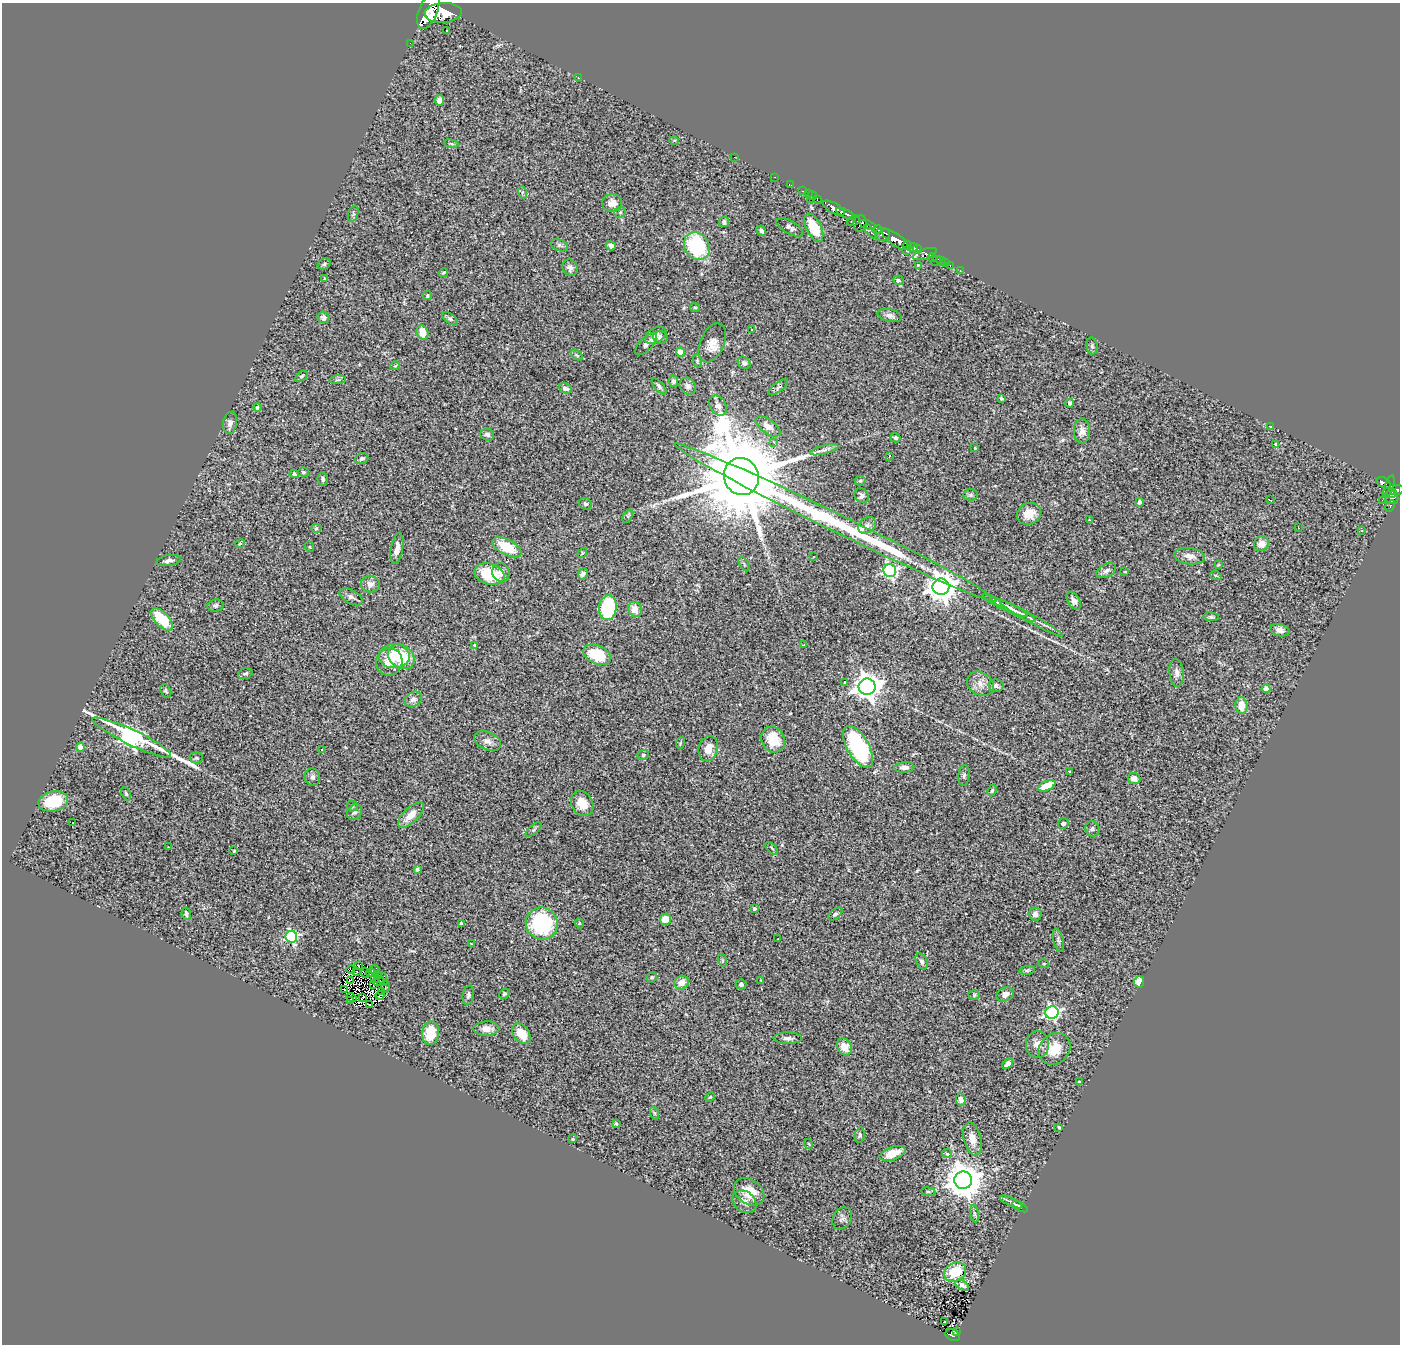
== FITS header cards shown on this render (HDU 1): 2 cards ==
NAXIS1  =                 1398
NAXIS2  =                 1342

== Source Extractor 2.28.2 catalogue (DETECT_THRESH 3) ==
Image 1398 x 1342 px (HDU 1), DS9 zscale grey, 1 PNG px = 1 image px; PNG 1402 x 1346 px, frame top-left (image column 1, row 1342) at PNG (2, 3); each listed source drawn as its Kron ellipse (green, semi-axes under 4 px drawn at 4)
Background 3.24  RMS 0.12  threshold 0.366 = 3 sigma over >= 5 px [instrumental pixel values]
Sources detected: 279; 4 with non-positive FLUX_AUTO (blend fragments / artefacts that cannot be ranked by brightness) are neither listed nor drawn; the other 275 listed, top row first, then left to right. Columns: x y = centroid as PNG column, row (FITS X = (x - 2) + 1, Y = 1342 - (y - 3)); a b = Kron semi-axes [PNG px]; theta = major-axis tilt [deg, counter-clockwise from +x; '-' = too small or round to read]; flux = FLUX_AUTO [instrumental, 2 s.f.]
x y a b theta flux
428 10 19 9 68 9200
443 13 19 10 3 8500
447 30 2 2 - 11
410 43 3 2 - 9.8
578 77 3 2 - 73
439 100 5 4 - 63
674 140 5 3 - 7.8
451 144 7 3 -9 12
734 157 2 2 - 26
775 177 2 2 - 17
791 185 3 2 - 11
802 191 3 2 - 57
522 192 6 4 -73 14
808 194 2 2 - 21
812 196 5 3 - 31
811 199 3 2 - 44
817 199 4 2 - 55
612 203 10 9 - 57
834 208 12 5 -30 2300
620 212 6 5 - 15
353 214 8 5 72 15
845 214 10 4 -26 1900
853 221 7 4 24 460
724 222 5 5 - 26
860 223 8 6 82 1100
867 225 8 4 -19 1200
790 227 15 6 -30 35
814 228 15 7 -64 270
877 230 5 3 - 470
761 231 6 4 -48 22
871 232 9 3 -47 270
882 234 7 6 - 1600
896 239 16 6 -36 4600
559 245 9 5 -21 19
611 245 5 4 - 29
907 245 4 3 - 770
697 246 14 12 -56 720
913 247 5 3 - 950
917 249 4 3 - 1100
906 251 3 3 - 54
925 254 13 5 18 630
932 257 4 4 - 370
936 261 5 2 - 14
941 261 5 3 - 95
946 263 3 2 - 27
324 264 7 5 28 16
918 265 2 2 - 5.6
950 266 3 2 - 19
570 268 8 7 - 31
960 271 3 3 - 30
443 273 5 3 - 9
325 279 3 3 - 11
898 280 5 5 - 13
427 296 4 4 - 9.6
695 307 5 4 - 11
890 315 12 6 -13 35
324 317 6 5 - 27
450 319 9 4 -37 16
752 330 4 3 - 6.9
423 332 7 5 -66 140
656 335 12 7 31 46
660 337 7 6 - 37
712 343 21 11 66 91
646 344 14 6 46 44
1092 346 8 5 -81 18
681 352 4 4 - 200
577 355 7 3 -38 12
697 361 7 4 -78 11
744 363 7 5 -39 24
395 366 5 3 - 6.5
301 376 7 4 37 13
338 380 8 3 5 12
673 381 6 5 - 26
659 386 10 4 -49 21
688 386 9 7 -50 27
778 387 11 5 36 20
565 388 6 5 - 49
1002 398 4 3 - 11
1070 403 4 4 - 20
718 405 11 8 -55 45
257 408 4 4 - 22
230 423 11 7 79 39
768 426 14 7 -35 65
1271 427 3 3 - 14
1082 431 12 8 -89 54
487 435 7 6 - 25
896 438 5 4 - 20
773 442 3 3 - 55
1276 444 3 3 - 7.8
975 448 4 3 - 8.8
824 450 14 4 14 30
889 456 4 3 - 8.8
362 458 7 5 21 19
303 472 5 4 - 11
294 474 5 4 - 15
741 477 19 17 -65 130000
323 479 7 5 -84 17
860 481 5 4 - 11
1383 483 7 5 -30 270
1389 487 12 4 72 430
1397 490 7 4 13 630
1392 493 5 3 - 460
970 495 7 5 1 16
862 496 8 6 -52 24
1391 498 7 6 - 680
1270 500 4 2 - 9.5
1382 500 2 2 - 32
1139 502 4 3 - 17
585 504 7 5 -32 18
1390 506 6 3 59 110
1029 514 12 10 31 110
628 516 7 4 55 11
1089 520 2 2 - 6.6
836 523 179 9 -26 2400
867 525 9 7 40 31
316 528 5 4 - 15
1298 528 3 2 - 13
1362 531 3 3 - 9.1
240 544 5 3 - 7.9
1261 544 8 7 - 72
310 547 5 3 - 7.6
507 547 16 7 -27 210
397 549 16 6 80 61
582 553 5 3 - 7.8
813 556 3 2 - 9.1
1190 556 15 8 -8 63
169 561 12 5 9 33
744 564 8 3 -59 10
1218 565 3 2 - 7.7
890 571 6 6 - 1800
1106 571 10 6 28 30
501 572 9 8 - 50
1125 572 4 3 - 5.5
489 574 16 10 -16 370
583 574 6 4 64 27
1216 576 6 3 -19 9.2
370 584 9 8 - 43
941 587 8 8 - 12000
351 597 12 7 -28 34
1074 601 10 6 -58 36
215 606 8 6 9 21
1005 606 25 4 -25 60
608 608 12 9 83 550
635 609 8 6 -65 87
1013 610 25 4 -28 55
1211 617 8 4 -5 15
162 619 14 7 -46 280
1031 619 36 3 -29 55
1280 630 10 6 -13 35
474 645 3 3 - 7.9
804 645 4 3 - 8.4
597 655 14 9 -23 330
394 656 15 12 -2 160
401 657 14 11 -35 330
389 662 14 13 - 120
245 673 7 5 20 19
1177 673 14 7 -85 43
845 682 3 2 - 8.7
980 684 14 11 -31 78
996 686 7 6 - 33
867 687 8 8 - 9400
1266 689 4 4 - 120
166 691 7 5 -63 16
413 699 9 7 29 35
1241 705 8 6 -84 110
132 737 43 7 -25 4200
773 739 13 11 -62 190
488 741 14 9 -24 52
680 743 6 3 71 9.7
80 747 4 4 - 120
858 747 23 11 -60 1200
708 748 13 9 76 91
322 749 2 2 - 7
643 755 6 5 - 13
196 758 6 5 - 15
904 767 10 5 2 35
1069 771 3 2 - 4.9
964 775 10 5 84 20
313 777 9 7 -74 28
1134 778 6 5 - 50
1047 786 9 5 24 180
992 791 6 4 63 11
126 794 7 4 -63 12
53 801 15 10 11 340
582 803 13 10 -59 150
352 806 5 5 - 13
355 812 8 7 - 30
411 815 16 7 45 110
73 823 3 2 - 16
1063 824 5 5 - 24
1092 829 8 7 - 19
534 830 9 4 40 16
168 847 3 2 - 7.8
772 848 8 3 -45 10
234 851 3 3 - 9.5
417 870 4 3 - 16
754 909 4 3 - 16
186 914 6 4 -80 18
835 914 8 4 39 17
1035 914 6 6 - 33
666 919 5 5 - 120
461 923 4 4 - 16
579 923 5 3 - 6.7
542 924 16 15 - 810
291 937 6 6 - 1200
778 939 3 2 - 13
1058 940 12 5 -77 24
471 944 3 2 - 7.3
722 960 6 4 -72 10
922 961 8 5 -64 23
1044 964 5 3 - 7.4
358 966 3 2 - 6.2
351 969 4 2 - 19
375 970 4 3 - 3.5
1027 970 8 4 8 15
357 971 2 2 - 5.8
365 973 5 2 - 1.9
371 973 4 4 - 4.7
377 975 4 2 - 9.9
652 977 5 4 - 13
374 979 3 2 - 6.5
383 979 7 2 -69 5.3
351 980 3 2 - 6
760 980 3 2 - 4.5
378 981 5 3 - 4
1139 982 5 5 - 100
682 983 7 6 - 71
741 984 5 5 - 28
374 985 3 2 - 4.5
386 987 5 2 - 12
345 990 2 2 - 14
382 992 2 2 - 1.9
504 994 5 5 - 14
1005 994 9 6 27 48
468 995 9 5 80 22
974 995 6 5 - 11
380 996 4 2 - 5.1
362 997 3 2 - 9.5
351 998 5 2 - 12
351 1001 4 2 - 2.2
370 1005 4 2 - 7.9
1052 1013 6 6 - 1800
487 1029 13 7 2 65
431 1033 12 8 83 200
521 1034 11 7 -53 160
788 1038 14 6 -1 36
1037 1044 13 11 -86 67
845 1047 9 6 -59 120
1055 1049 17 14 44 160
1008 1064 6 4 41 47
1079 1082 3 3 - 27
710 1097 5 3 - 7.7
961 1100 6 5 - 31
654 1113 7 4 -71 14
616 1124 4 3 - 9.4
1059 1127 4 3 - 15
860 1135 7 5 79 16
573 1139 3 2 - 7.5
972 1139 17 8 -76 95
809 1144 5 3 - 6.2
892 1153 13 6 19 130
947 1154 5 4 - 19
963 1180 9 8 - 20000
749 1192 16 12 -35 150
928 1192 7 3 -8 11
744 1202 13 10 -41 55
1011 1202 12 4 -24 29
1020 1206 8 4 -31 16
974 1214 8 4 -81 15
842 1218 11 9 57 30
955 1272 11 9 29 260
962 1285 8 4 -31 26
944 1322 3 2 - 14
956 1331 3 2 - 31
953 1335 7 5 -27 200
At the frame edge (FLAGS 8, measured only in part): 1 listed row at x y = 428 10
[4 non-positive-flux detections neither listed nor drawn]